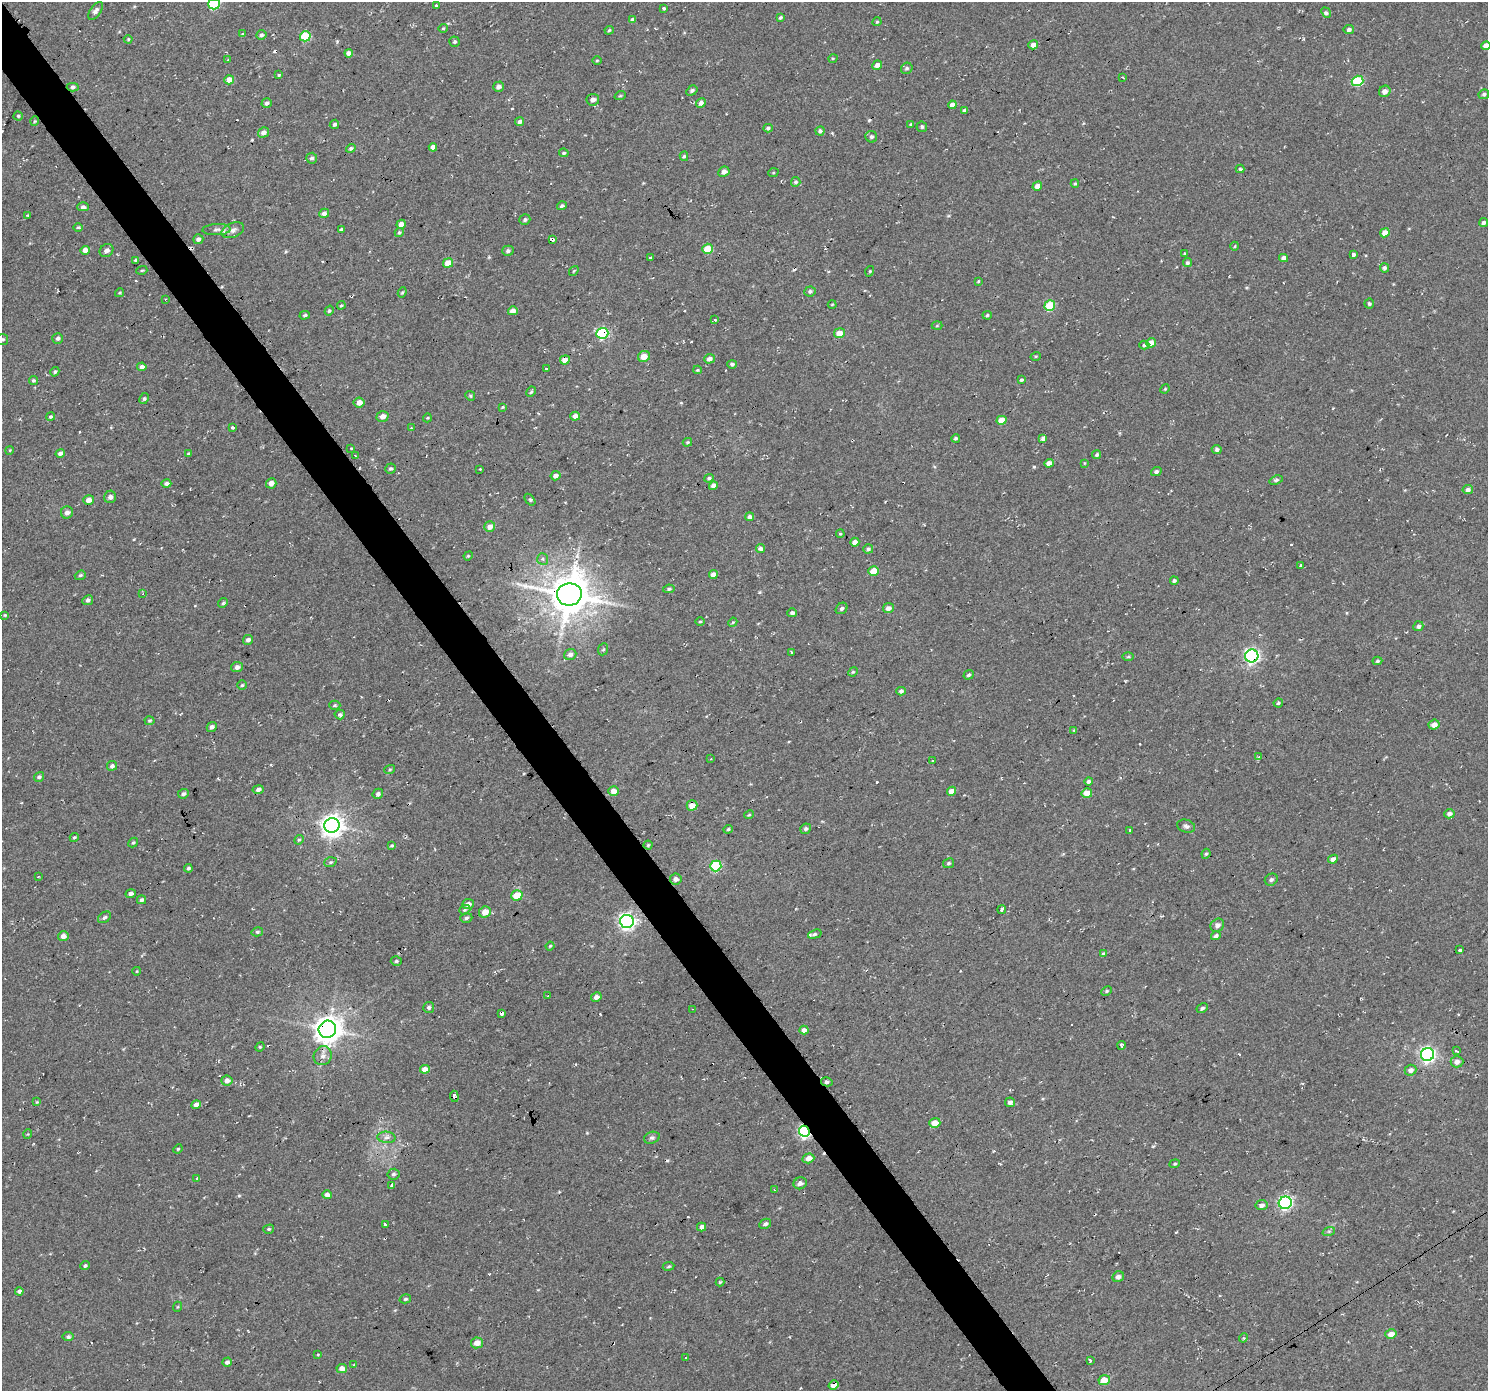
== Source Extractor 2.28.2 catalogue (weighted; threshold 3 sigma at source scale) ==
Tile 11 of 4 x 4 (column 3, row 3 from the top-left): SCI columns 2972-4457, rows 1580-2968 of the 5946 x 5873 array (HDU 1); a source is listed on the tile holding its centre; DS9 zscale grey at full resolution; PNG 1490 x 1393 px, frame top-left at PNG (2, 2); each listed source drawn as its Kron ellipse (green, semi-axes under 4 px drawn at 4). Shown black and unused: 3% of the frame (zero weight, under 2 of 3 exposures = <1% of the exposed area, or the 3 px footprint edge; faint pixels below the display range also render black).
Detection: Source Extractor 2.28.2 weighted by HDU 2 'WHT'; one run over the whole footprint, this tile lists its part. Background 0.0599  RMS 0.0093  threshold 0.0417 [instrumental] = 3 sigma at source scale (4.5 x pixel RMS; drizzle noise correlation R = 1.50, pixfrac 1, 0.0396/0.0396 arcsec/px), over >= 5 px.
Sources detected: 348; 23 cosmic-ray / hot-pixel residue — neither listed nor drawn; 1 inside a brighter listed object's ellipse — not listed separately; the other 324 listed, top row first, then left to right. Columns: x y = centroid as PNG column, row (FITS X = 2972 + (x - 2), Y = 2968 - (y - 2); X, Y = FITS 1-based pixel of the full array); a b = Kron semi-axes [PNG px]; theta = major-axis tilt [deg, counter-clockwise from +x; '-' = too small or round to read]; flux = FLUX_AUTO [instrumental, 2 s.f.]
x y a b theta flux
214 4 6 5 - 75
437 6 3 3 - 1.8
664 8 3 3 - 5.1
96 11 10 5 54 3.2
1326 13 5 4 - 2.2
780 18 3 3 - 1.5
632 20 4 3 - 2.2
877 22 4 4 - 1.1
443 28 5 4 - 1
1349 29 5 4 - 2.5
609 30 4 3 - 1.2
243 34 3 3 - 6.2
261 35 5 5 - 2.3
305 36 5 5 - 43
128 39 4 4 - 0.96
455 42 5 5 - 1.8
1033 45 5 4 - 5.2
1486 46 4 4 - 6.7
349 53 4 4 - 3.6
833 58 5 3 - 0.82
228 59 4 3 - 0.82
597 60 5 3 - 0.86
877 65 5 4 - 4.4
907 68 6 5 - 1.9
279 75 3 3 - 3.9
1123 77 4 3 - 0.93
229 80 5 4 - 9.3
1358 81 6 5 - 44
73 87 6 4 2 2
499 87 5 5 - 4
692 90 6 4 33 2.1
1385 91 6 5 - 4.9
1484 94 5 4 - 2
620 96 6 3 19 0.91
593 100 6 6 - 4.1
267 103 5 5 - 2.2
701 103 5 4 - 4.3
952 105 4 4 - 6.4
964 110 4 3 - 2
18 116 4 4 - 1.2
35 121 5 4 - 0.99
520 121 4 4 - 2.4
334 124 5 4 - 1.9
911 124 3 3 - 0.99
922 127 5 5 - 1.6
768 128 4 4 - 1.8
820 131 5 4 - 2.5
263 132 5 4 - 4.1
871 137 6 5 - 2.3
433 147 4 4 - 5.2
351 148 5 4 - 1.9
564 153 5 4 - 1.6
684 156 5 4 - 1.3
312 158 5 5 - 2.2
1240 169 4 4 - 1.2
724 172 6 5 - 4.7
773 173 5 3 - 0.94
796 182 5 5 - 2
1075 184 4 4 - 1.1
1037 186 5 4 - 6.2
562 206 5 4 - 1.8
83 207 5 4 - 2.9
324 213 5 4 - 4.1
27 215 3 2 - 0.61
525 220 6 5 - 2.1
1484 222 4 4 - 2.6
401 224 4 4 - 5.9
78 227 5 3 - 1.1
342 229 3 3 - 1.5
217 230 14 5 2 3.9
233 230 12 7 23 4.6
399 232 4 4 - 1.3
1385 233 5 4 - 8.7
198 239 5 5 - 2.8
552 240 4 3 - 11
1235 246 4 3 - 0.8
708 249 5 5 - 20
85 250 5 4 - 6.7
106 251 7 6 - 3.9
508 251 6 5 - 2.4
1185 254 4 3 - 1.1
1353 254 3 3 - 9.4
650 257 3 3 - 3.7
1284 258 4 4 - 5
136 260 3 3 - 1.6
448 263 5 4 - 13
1187 263 4 4 - 1.8
1384 268 4 4 - 2.4
142 270 5 3 - 1.1
574 271 5 3 - 0.8
870 271 5 3 - 0.98
978 281 4 3 - 0.97
810 291 6 5 - 2
402 292 5 4 - 1.2
120 293 4 3 - 0.96
165 299 2 2 - 0.85
832 304 4 3 - 0.88
1369 304 5 5 - 1.7
341 305 4 3 - 0.99
1050 306 5 5 - 38
329 311 5 4 - 1.4
513 311 5 4 - 5.6
305 315 5 4 - 1.4
987 315 5 4 - 1.3
715 320 3 3 - 2.4
937 326 5 3 - 0.86
602 333 6 5 - 95
839 333 5 5 - 13
58 338 5 5 - 2.4
3 339 5 5 - 1.6
1151 343 5 4 - 9.4
1144 345 5 4 - 1.5
644 356 6 5 - 9.5
1036 356 5 3 - 0.87
709 359 5 4 - 3.9
565 360 5 4 - 8.4
732 364 4 4 - 2
142 367 4 4 - 3.9
546 369 3 3 - 2.5
697 370 4 4 - 1
55 372 5 4 - 1.5
33 380 4 4 - 1.4
1021 380 4 3 - 1.5
1165 389 5 4 - 1
531 392 5 3 - 1.2
470 396 5 4 - 1.3
144 399 6 4 62 1.5
359 402 5 5 - 5.8
502 407 3 3 - 0.9
382 416 6 5 - 5.5
575 416 5 4 - 6.3
50 417 4 4 - 1.4
427 418 4 3 - 0.79
1001 420 5 4 - 13
232 428 3 3 - 2.3
411 428 3 2 - 0.67
956 438 4 4 - 1.6
1043 439 4 3 - 13
687 442 5 3 - 1.2
351 448 3 3 - 1.7
1217 449 5 4 - 2.8
10 450 4 3 - 0.82
60 453 4 4 - 3.2
189 454 3 3 - 2.9
355 455 3 2 - 0.97
1097 455 5 4 - 1.9
1049 463 5 4 - 5
1084 463 4 2 - 0.59
391 468 5 5 - 1.7
480 469 3 2 - 0.77
1156 471 5 4 - 2.2
556 476 5 4 - 4.6
709 478 5 4 - 1.8
1276 480 7 4 19 1.9
271 483 5 5 - 4.2
166 484 5 4 - 2.7
713 486 4 4 - 5.1
1468 490 5 4 - 3.2
110 497 6 6 - 3
88 500 5 5 - 6
530 500 7 3 -52 1.6
67 512 6 6 - 4
750 517 4 4 - 3.3
490 527 5 5 - 6
840 534 4 3 - 0.91
855 542 4 4 - 4.9
760 549 4 4 - 3.4
868 549 5 4 - 2.2
468 556 5 4 - 0.94
543 559 6 5 - 1.9
1301 565 3 3 - 2.3
874 571 5 5 - 12
713 574 4 4 - 5.9
80 575 6 4 21 1.5
1174 581 4 4 - 1.7
669 589 6 4 10 1.4
143 594 4 3 - 0.76
569 594 12 11 - 3000
88 600 5 4 - 2.4
223 603 5 4 - 1.4
842 608 6 5 - 2.2
888 608 5 5 - 4.8
792 613 5 4 - 2.1
5 615 4 4 - 1.1
700 621 5 3 - 0.98
733 622 5 3 - 1
1418 626 5 5 - 2.6
248 640 5 4 - 3.2
603 649 6 5 - 1.3
792 652 3 3 - 1.3
570 654 6 5 - 3.7
1252 656 6 6 - 230
1128 657 6 4 1 1.2
1377 661 5 4 - 1.7
237 667 6 5 - 3.8
853 672 5 4 - 1.1
969 675 5 4 - 2.1
242 685 5 4 - 1.2
901 691 4 4 - 2.5
1278 703 5 3 - 1.3
335 705 6 4 1 1.5
340 715 5 4 - 2.1
149 721 5 4 - 1.3
1434 725 5 5 - 6.8
212 727 5 4 - 3.2
1074 730 4 4 - 0.96
1259 757 4 3 - 1.5
711 759 3 3 - 0.69
933 761 3 2 - 0.77
112 766 5 5 - 2.5
390 769 5 3 - 1.1
39 777 5 4 - 1.9
1088 781 4 4 - 2.4
258 790 5 4 - 4
614 791 5 5 - 6.1
952 791 5 4 - 7.8
1087 793 5 5 - 9
183 794 5 4 - 2.2
378 794 5 5 - 2.7
692 805 5 5 - 9.8
1449 814 5 4 - 3.4
749 815 5 3 - 0.96
332 825 8 7 - 700
1186 826 9 6 -18 2.6
728 829 5 4 - 1.2
806 829 5 5 - 2.2
1130 831 3 2 - 1.2
74 837 5 4 - 1.3
299 840 5 4 - 1.5
133 842 5 4 - 1.3
648 845 4 4 - 1.1
392 846 4 3 - 1.3
1206 854 5 4 - 1.4
1333 859 5 4 - 5
330 862 6 4 20 1.5
949 863 6 4 29 1.6
716 866 6 5 - 71
188 868 4 4 - 1.7
38 877 2 2 - 0.89
676 879 6 5 - 4.1
1271 880 7 5 32 2.5
131 894 5 4 - 2.5
517 895 6 5 - 20
141 900 4 4 - 1.9
468 904 6 5 - 5.3
465 910 6 4 20 1.3
1002 910 4 3 - 6.4
485 912 6 5 - 10
104 917 7 5 37 2.1
466 918 6 4 17 1.8
627 921 7 6 - 300
1217 925 7 6 - 4
257 932 6 4 13 1.7
815 934 7 4 17 1.7
63 936 5 5 - 5.6
1216 936 5 4 - 2.7
550 946 4 4 - 1.2
1460 950 3 3 - 4.9
1103 954 4 4 - 1.7
396 961 5 4 - 1.6
137 971 4 3 - 0.78
1107 991 6 4 28 1.5
548 996 2 2 - 0.72
596 997 5 4 - 3.8
429 1007 5 5 - 2.4
1202 1008 6 4 30 2.1
692 1009 3 2 - 0.73
502 1013 3 3 - 18
327 1029 9 8 - 1100
804 1030 4 4 - 4.3
1121 1045 4 3 - 2.1
260 1047 5 4 - 1.1
1456 1051 3 3 - 2.8
1427 1055 6 6 - 270
323 1056 9 8 - 4.8
1457 1062 6 5 - 4.8
425 1069 5 4 - 8
1410 1070 6 5 - 4.1
227 1080 5 5 - 5.5
827 1082 6 4 -14 1.9
454 1096 5 4 - 7.3
37 1102 3 3 - 0.77
1010 1102 5 5 - 3.5
196 1105 5 4 - 6.2
935 1123 5 5 - 10
804 1131 6 5 - 160
28 1134 4 3 - 0.73
386 1137 9 5 -4 3.2
652 1138 8 5 17 2.1
178 1149 5 4 - 1.1
808 1158 6 5 - 7
1175 1164 5 4 - 1.3
393 1174 6 5 - 2.2
197 1179 3 3 - 1.6
800 1183 7 6 - 3.4
392 1185 4 3 - 6.4
774 1190 4 3 - 1.2
327 1195 5 4 - 4.7
1285 1203 6 6 - 170
1262 1205 6 5 - 4.1
765 1224 6 4 27 2.4
385 1225 3 3 - 5.5
702 1227 4 4 - 3.3
269 1229 5 4 - 1.6
1329 1231 6 4 18 1.5
85 1266 4 4 - 1.6
669 1266 6 3 9 1.2
1118 1277 6 5 - 3.6
720 1282 4 4 - 1.1
19 1291 4 4 - 3.1
405 1299 6 4 15 1.4
177 1307 5 3 - 0.93
1391 1334 6 5 - 7.1
68 1337 5 4 - 2.2
1243 1338 4 3 - 1.2
477 1343 6 5 - 6.6
318 1355 4 3 - 0.76
686 1358 3 3 - 3.5
1090 1360 3 3 - 3
227 1362 5 4 - 2.9
354 1364 3 2 - 0.62
342 1368 5 4 - 6.5
1104 1380 5 4 - 13
834 1385 5 4 - 8
Overlapping masked pixels (flux is a lower limit): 12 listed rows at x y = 1033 45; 73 87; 552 240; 602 333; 569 594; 1252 656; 692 805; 502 1013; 327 1029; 454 1096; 804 1131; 834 1385
Isophote crosses this tile's border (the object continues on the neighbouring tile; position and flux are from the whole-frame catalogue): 3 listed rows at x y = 214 4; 1486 46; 3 339